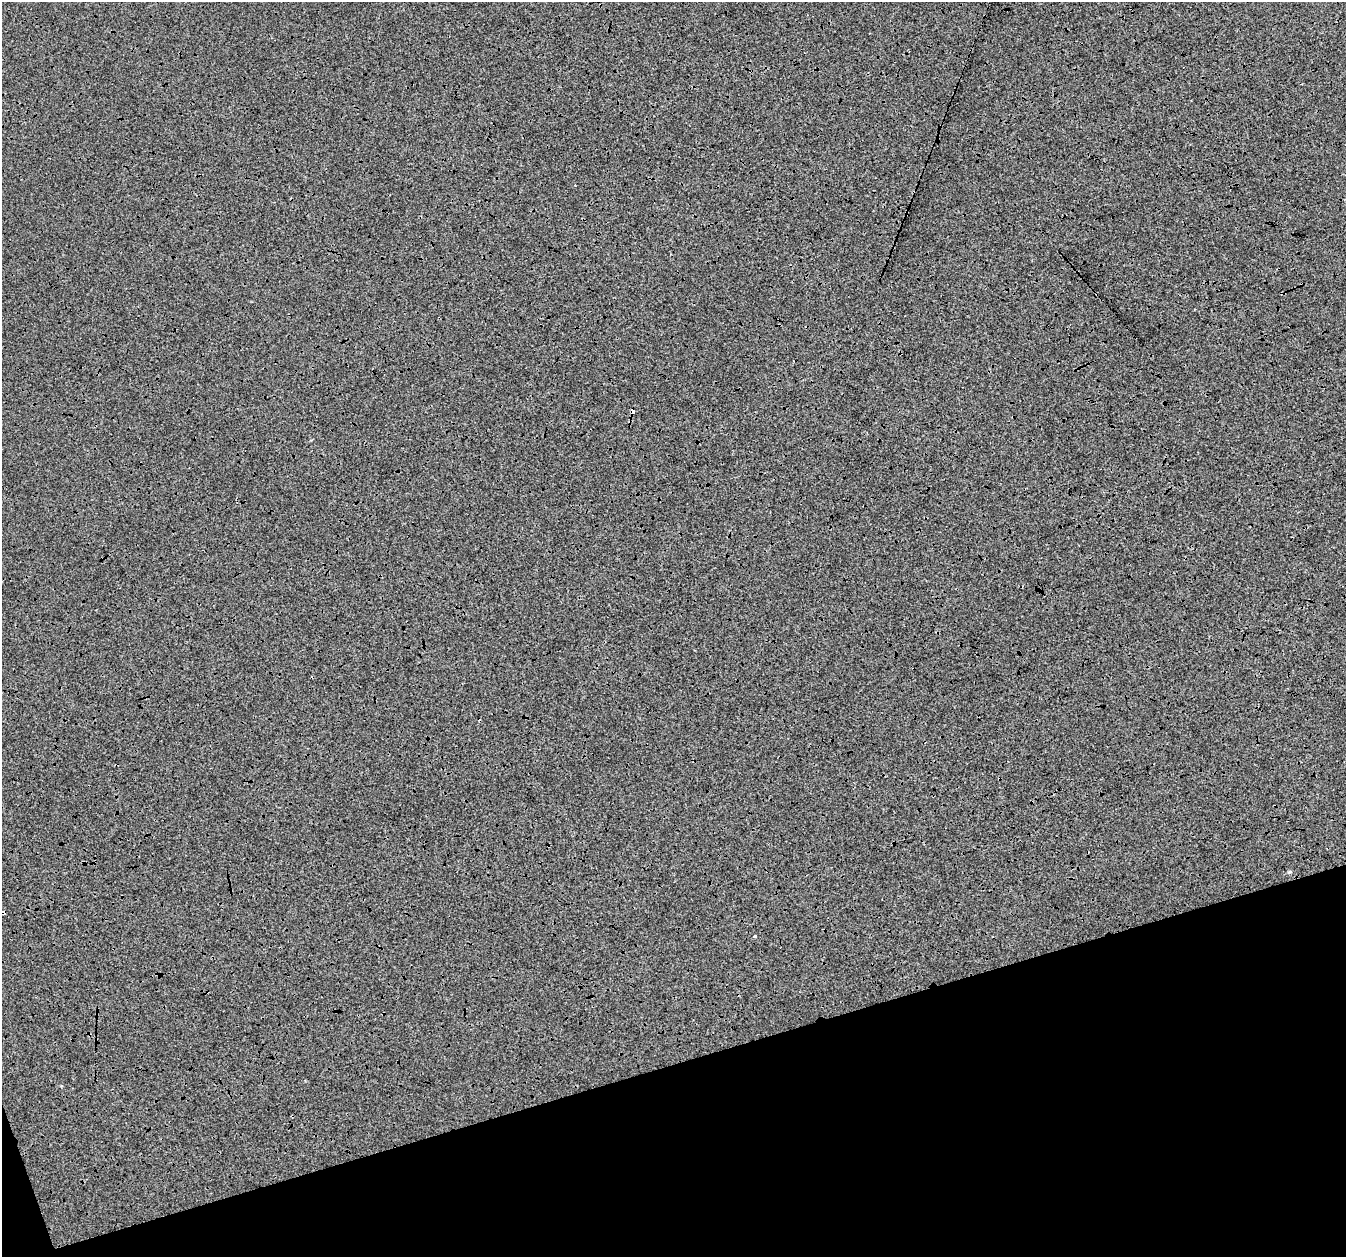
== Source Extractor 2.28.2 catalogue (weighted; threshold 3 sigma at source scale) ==
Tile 14 of 4 x 4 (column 2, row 4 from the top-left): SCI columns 1346-2689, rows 67-1321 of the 5382 x 5205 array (HDU 1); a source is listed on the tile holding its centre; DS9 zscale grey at full resolution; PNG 1348 x 1259 px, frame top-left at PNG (2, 2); no overlay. Shown black and unused: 16% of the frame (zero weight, under 3 of 4 exposures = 2% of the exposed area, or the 3 px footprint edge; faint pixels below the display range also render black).
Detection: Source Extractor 2.28.2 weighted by HDU 2 'WHT'; one run over the whole footprint, this tile lists its part. Background -1.94e-04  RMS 0.0065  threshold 0.029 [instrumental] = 3 sigma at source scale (4.5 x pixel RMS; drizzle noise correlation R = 1.50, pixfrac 1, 0.0396/0.0396 arcsec/px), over >= 5 px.
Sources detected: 4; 1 cosmic-ray / hot-pixel residue — not listed; the other 3 listed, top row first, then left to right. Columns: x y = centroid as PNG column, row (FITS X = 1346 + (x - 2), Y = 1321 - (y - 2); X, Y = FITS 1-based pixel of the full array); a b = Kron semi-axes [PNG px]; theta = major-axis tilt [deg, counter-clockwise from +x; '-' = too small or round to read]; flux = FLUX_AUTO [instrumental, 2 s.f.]
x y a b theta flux
632 412 4 3 - 3.5
1289 872 4 4 - 0.66
755 936 3 3 - 4.3
Overlapping masked pixels (flux is a lower limit): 1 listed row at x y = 632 412